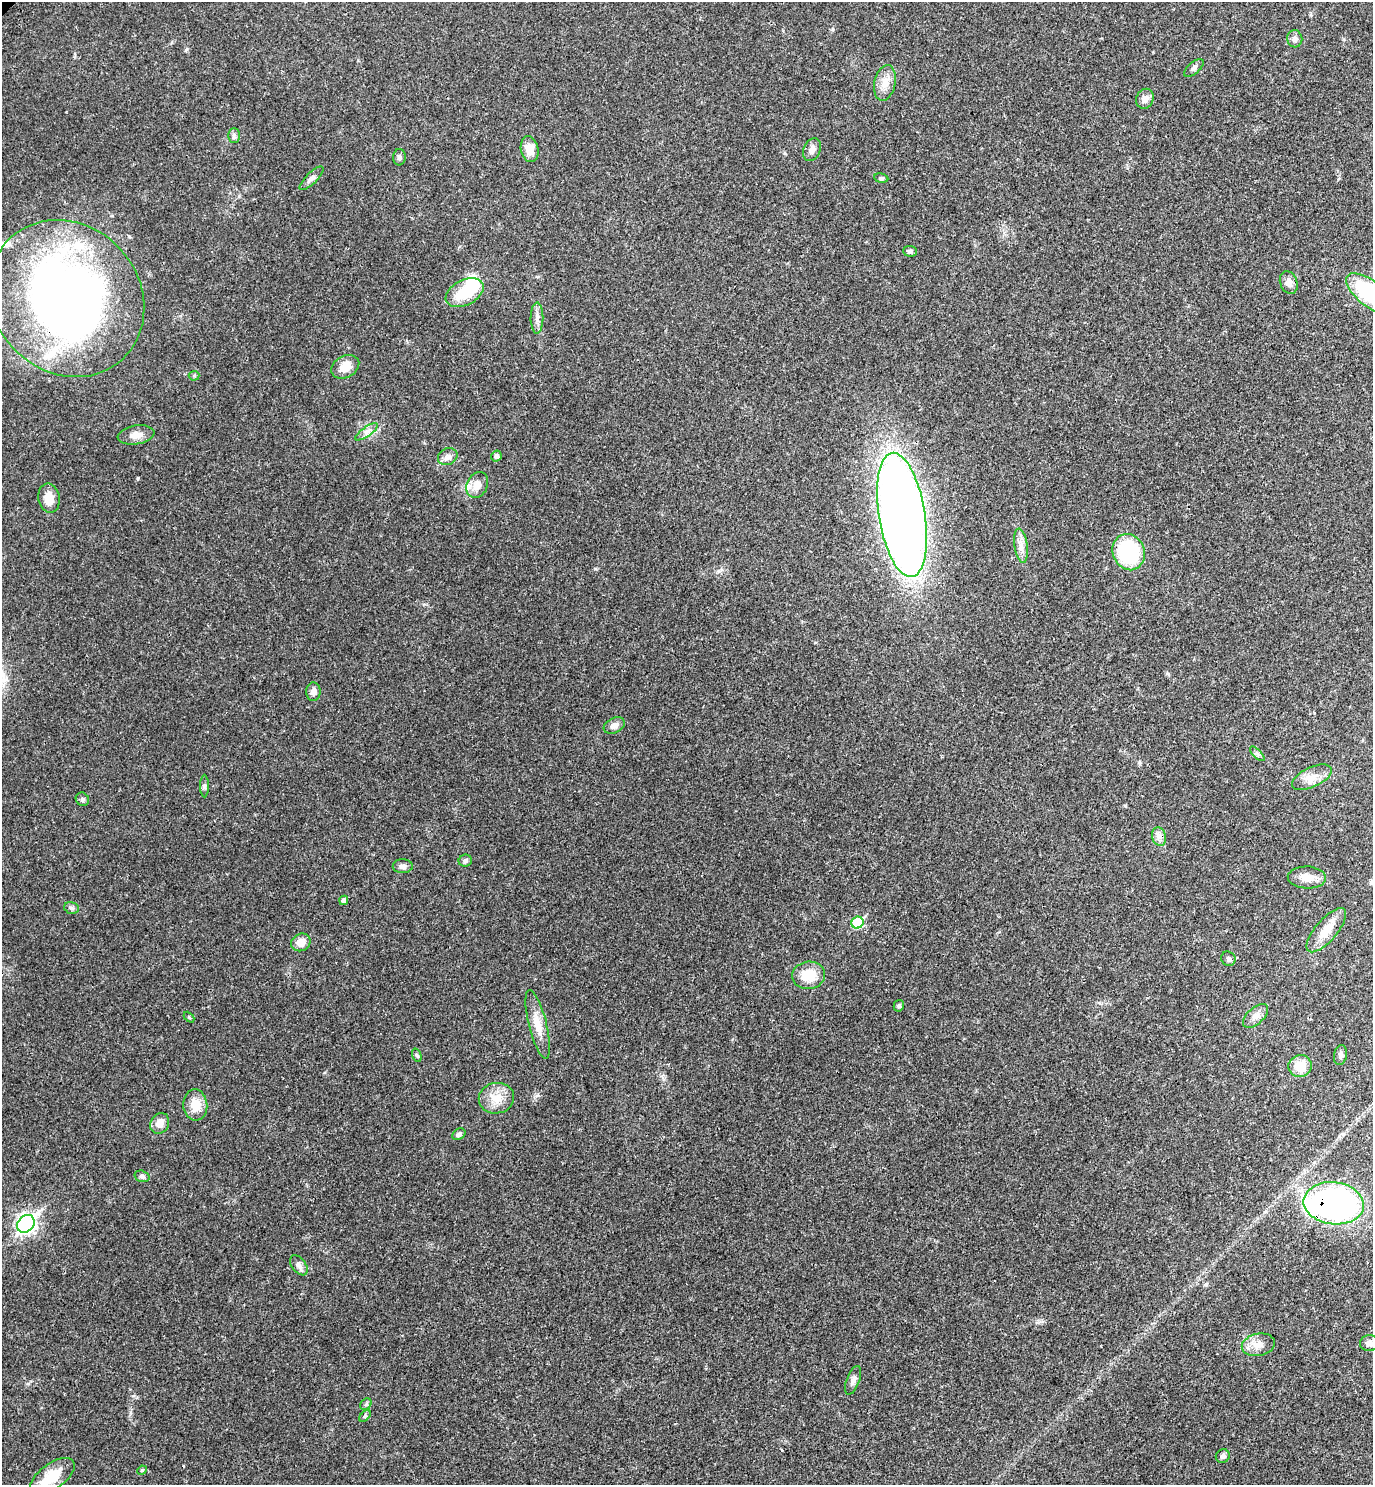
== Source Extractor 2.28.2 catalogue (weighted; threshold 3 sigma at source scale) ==
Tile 6 of 4 x 4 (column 2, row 2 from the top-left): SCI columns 1629-2999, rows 3072-4554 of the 6140 x 6140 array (HDU 1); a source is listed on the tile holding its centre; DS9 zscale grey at full resolution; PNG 1375 x 1487 px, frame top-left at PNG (2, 2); each listed source drawn as its Kron ellipse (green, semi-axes under 4 px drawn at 4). Shown black and unused: <1% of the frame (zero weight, under 3 of 4 exposures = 8% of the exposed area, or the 3 px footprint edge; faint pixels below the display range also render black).
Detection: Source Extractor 2.28.2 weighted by HDU 2 'WHT'; one run over the whole footprint, this tile lists its part. Background 0.0277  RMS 0.0029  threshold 0.0132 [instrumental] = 3 sigma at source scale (4.5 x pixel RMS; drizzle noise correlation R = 1.50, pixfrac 1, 0.05/0.05 arcsec/px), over >= 5 px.
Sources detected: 73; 1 inside a brighter object's white glare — neither listed nor drawn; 5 inside a brighter listed object's ellipse — not listed separately; the other 67 listed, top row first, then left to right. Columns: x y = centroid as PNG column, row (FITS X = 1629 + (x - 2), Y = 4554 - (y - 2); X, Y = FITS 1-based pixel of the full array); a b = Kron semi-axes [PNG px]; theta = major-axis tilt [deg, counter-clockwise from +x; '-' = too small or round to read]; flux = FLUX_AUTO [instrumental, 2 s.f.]
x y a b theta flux
1295 39 8 7 - 1.1
1194 68 12 5 41 0.91
885 83 18 10 77 3.1
1145 99 10 8 64 1.6
234 135 7 6 - 0.66
530 149 13 9 -80 3.6
812 150 12 8 66 1.6
399 157 8 6 87 0.8
312 178 16 5 45 1.1
881 178 7 4 -9 0.51
910 251 7 5 -5 0.77
1289 283 12 8 -68 1.7
465 293 20 12 27 10
1371 294 30 13 -37 31
67 298 82 73 -48 200
537 318 15 6 90 1.5
345 367 15 11 29 3.6
194 376 5 5 - 0.4
367 432 13 4 35 1.2
136 435 18 9 9 2.4
496 456 5 5 - 0.92
448 457 10 8 27 1.3
477 485 13 10 65 2.6
49 498 15 10 -79 4
902 515 63 23 -81 400
1021 546 17 6 -82 2
1129 552 18 16 -68 24
313 692 9 7 88 1.4
614 726 11 7 28 1.5
1257 754 9 3 -45 0.52
1312 777 21 10 25 3.3
205 786 11 4 90 0.68
82 799 7 6 - 0.68
1159 837 9 7 -74 1.3
465 861 6 6 - 0.72
403 866 10 7 1 1.2
1307 877 19 11 -1 3.2
344 900 5 4 - 1
72 908 8 5 -16 0.7
857 923 6 5 - 13
1326 930 27 10 49 4.7
301 942 10 8 31 2.6
1228 959 7 6 - 0.7
809 975 16 13 5 6.2
899 1006 6 5 - 0.54
1256 1016 15 8 43 1.8
189 1017 6 4 -45 0.35
538 1024 35 9 -76 4.4
417 1055 7 4 -69 0.46
1340 1055 10 6 80 0.87
1300 1066 12 11 - 5
496 1098 18 15 9 4.5
195 1105 15 12 -85 4.2
160 1123 11 9 60 2.5
459 1134 7 5 36 0.82
142 1176 8 5 -18 0.72
1334 1203 30 21 -7 80
26 1224 10 8 48 98
299 1265 11 7 -53 1.3
1369 1343 9 8 - 1.3
1258 1345 17 11 11 2.8
853 1380 15 6 69 1.3
366 1404 6 5 - 0.46
365 1416 7 4 45 0.43
1223 1456 7 6 - 0.78
142 1470 5 4 - 0.29
52 1476 25 12 36 7.9
Overlapping masked pixels (flux is a lower limit): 2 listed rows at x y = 67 298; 1334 1203
Isophote crosses this tile's border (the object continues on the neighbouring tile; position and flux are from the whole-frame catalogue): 1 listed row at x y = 1371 294
Unlisted compact peaks at least as high as the median listed source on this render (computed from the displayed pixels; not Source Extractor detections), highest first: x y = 595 569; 187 49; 537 1095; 133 1396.